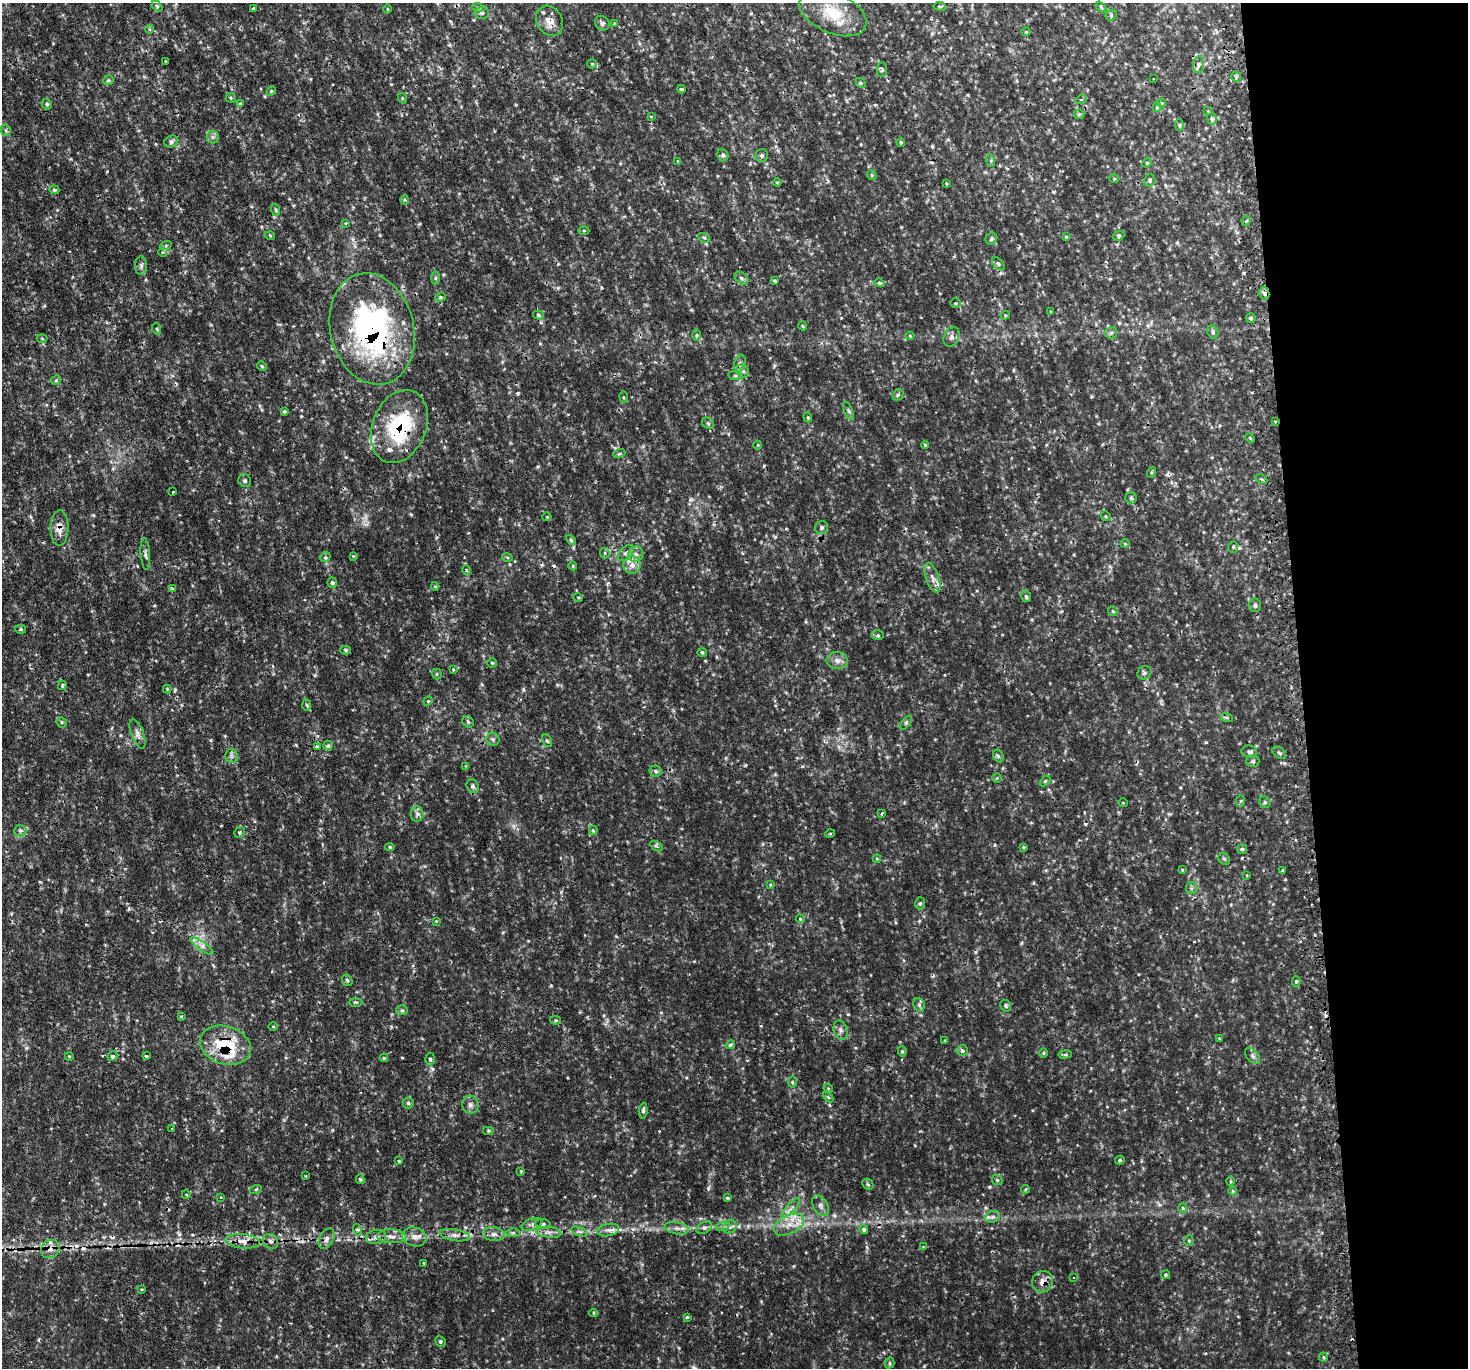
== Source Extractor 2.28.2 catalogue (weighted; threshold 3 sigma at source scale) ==
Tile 6 of 3 x 3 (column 3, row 2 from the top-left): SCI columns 2958-4423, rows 1521-2886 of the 4446 x 4428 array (HDU 1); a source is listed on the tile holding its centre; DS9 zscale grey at full resolution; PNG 1470 x 1370 px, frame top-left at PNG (2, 3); each listed source drawn as its Kron ellipse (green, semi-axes under 4 px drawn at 4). Shown black and unused: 12% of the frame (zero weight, under 2 of 3 exposures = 4% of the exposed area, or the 3 px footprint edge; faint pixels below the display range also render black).
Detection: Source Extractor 2.28.2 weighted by HDU 2 'WHT'; one run over the whole footprint, this tile lists its part. Background 0.113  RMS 0.0085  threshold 0.0381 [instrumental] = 3 sigma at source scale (4.5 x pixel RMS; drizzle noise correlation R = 1.50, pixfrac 1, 0.05/0.05 arcsec/px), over >= 5 px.
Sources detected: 302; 24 cosmic-ray / hot-pixel residue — neither listed nor drawn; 6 inside a brighter listed object's ellipse — not listed separately; the other 272 listed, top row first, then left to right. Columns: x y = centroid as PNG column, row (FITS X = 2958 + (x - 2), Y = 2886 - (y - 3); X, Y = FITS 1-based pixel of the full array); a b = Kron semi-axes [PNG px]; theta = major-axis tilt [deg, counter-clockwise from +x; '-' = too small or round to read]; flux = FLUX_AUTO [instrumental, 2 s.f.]
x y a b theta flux
157 6 6 4 -45 1.2
940 6 6 3 -8 1.1
1101 7 6 4 -47 1.1
253 8 4 3 - 3.2
478 8 5 3 - 1.2
387 9 4 3 - 0.86
482 13 7 6 - 2.4
833 13 35 20 -23 34
1111 15 6 5 - 1.5
549 21 16 12 -61 9.5
602 23 8 6 -47 2.5
614 24 4 3 - 0.69
150 29 4 3 - 0.87
1026 32 4 4 - 0.83
165 61 3 3 - 1.7
592 64 5 4 - 1
1198 65 8 5 83 2.5
882 70 7 5 83 1.5
1236 77 5 4 - 1.3
1153 79 2 2 - 0.57
108 80 5 4 - 1.6
861 83 5 4 - 1.2
681 89 4 3 - 1.4
271 91 5 4 - 1.1
231 98 5 5 - 1.5
402 98 5 3 - 0.85
1081 100 5 3 - 1
1162 103 4 4 - 0.9
47 104 5 5 - 1.7
241 104 4 3 - 1.9
1157 107 5 4 - 1.5
1208 111 3 3 - 0.63
1079 114 5 5 - 1.1
651 116 4 2 - 0.61
1212 119 6 5 - 1.8
1179 125 6 4 -71 1.2
6 130 6 5 - 1.4
213 137 6 6 - 2.4
171 141 7 5 25 2.1
901 143 4 3 - 1.1
723 155 6 5 - 2.3
762 155 6 6 - 2.2
678 161 4 4 - 0.92
991 161 6 4 -73 1.2
1147 163 5 4 - 0.83
872 175 5 4 - 1.2
1114 179 5 3 - 0.76
1150 180 6 5 - 1.5
777 182 4 4 - 0.83
946 184 3 2 - 0.97
54 190 5 4 - 1.2
405 200 4 4 - 0.96
276 210 6 3 -72 1.1
1246 221 5 4 - 1.1
346 223 3 3 - 0.8
584 231 5 3 - 0.93
270 236 5 3 - 0.77
1119 236 6 4 23 1.3
1066 237 4 4 - 0.94
704 238 6 4 -28 1.4
991 239 6 5 - 1.5
166 245 6 4 20 1.1
162 252 4 4 - 1.9
998 264 7 5 -46 1.9
141 266 9 6 -90 2.5
435 278 6 4 88 1.4
741 278 8 5 -41 2.1
775 281 4 4 - 1.2
880 283 5 4 - 1.3
1264 293 6 5 - 2.5
440 297 5 4 - 1.1
955 303 5 5 - 1.1
1050 312 3 2 - 0.56
538 315 5 4 - 1.2
1005 315 4 4 - 1
1251 318 5 4 - 1.7
803 326 4 3 - 0.8
157 329 6 3 -71 0.97
372 329 56 41 -76 210
1213 332 6 5 - 2.1
1111 333 6 5 - 1.7
696 335 5 4 - 1.1
910 336 4 4 - 0.84
951 337 10 7 65 3.5
42 338 5 3 - 0.76
740 363 9 5 72 2.8
262 366 5 4 - 1.1
743 371 7 5 -46 2.1
735 376 7 4 -8 1.3
56 380 5 4 - 1
898 395 6 5 - 1.4
624 397 5 3 - 0.95
284 411 4 3 - 1.2
848 411 9 3 -69 1.6
808 417 5 4 - 1
1275 421 4 2 - 0.68
708 423 6 5 - 1.6
399 426 38 27 68 74
1250 438 5 3 - 1.1
758 445 4 4 - 0.76
925 445 4 4 - 0.93
619 454 6 3 18 1.1
1152 472 6 3 71 0.99
1261 479 6 3 -27 1.5
245 481 7 6 - 1.9
173 492 3 3 - 1.2
1131 498 6 5 - 1.5
1106 516 5 4 - 0.98
547 517 4 4 - 0.89
59 528 18 9 89 8.3
822 528 6 6 - 2.2
571 540 6 3 -45 1.1
1125 544 4 3 - 0.66
1233 547 6 5 - 1.5
605 553 5 5 - 1.4
626 553 10 6 47 3
145 554 16 4 -86 2.9
636 554 8 7 - 3.9
353 556 4 3 - 0.77
325 557 5 4 - 1.2
507 557 5 3 - 1
632 565 8 8 - 6.2
573 566 4 3 - 0.88
466 570 5 3 - 0.84
932 578 16 6 -70 5.1
332 583 5 4 - 1.6
435 586 4 4 - 0.87
172 589 4 4 - 1.4
578 597 5 3 - 0.81
1026 597 6 5 - 1.6
1255 605 6 6 - 2.2
1113 611 5 4 - 1.3
20 629 5 4 - 1.2
878 635 6 5 - 1.5
346 650 5 4 - 1.5
702 653 5 4 - 1.1
837 660 10 8 -3 4.7
492 663 5 5 - 1.2
453 669 4 3 - 0.81
1144 673 7 6 - 2.2
437 674 5 5 - 1.2
62 685 5 3 - 1.1
167 689 4 4 - 0.8
428 701 5 3 - 0.87
307 705 6 4 -87 1.3
1227 718 6 4 -19 1.2
62 722 5 4 - 1.2
468 722 6 5 - 1.5
906 723 8 4 54 1.5
138 734 15 6 -70 4.2
493 739 7 6 - 2.2
547 741 7 4 -62 1.3
328 746 5 4 - 1.9
317 747 4 3 - 2.5
1249 752 8 6 -6 2.1
1279 753 8 5 -38 1.9
231 756 7 6 - 2.5
998 756 7 5 -59 1.8
1253 761 6 5 - 1.5
466 766 4 4 - 0.73
656 771 6 5 - 2.3
997 778 5 5 - 0.88
1045 781 6 4 45 1
473 786 7 6 - 2.1
1241 801 6 4 88 1
1265 802 6 5 - 1.4
1123 803 5 3 - 0.67
882 813 3 3 - 1.7
417 814 8 6 -90 2.7
593 830 4 4 - 1.1
20 831 6 5 - 2
240 832 6 5 - 1.6
830 834 5 3 - 0.75
656 846 7 4 -33 1.6
390 847 4 4 - 1.1
1024 847 4 3 - 0.94
1242 849 5 5 - 1.3
877 859 4 4 - 0.92
1224 859 6 5 - 1.5
1182 870 4 3 - 0.71
1283 870 4 3 - 0.85
1247 875 4 2 - 0.55
770 885 4 3 - 0.87
1191 888 6 5 - 2
920 903 6 5 - 1.5
800 919 4 4 - 0.92
436 921 4 3 - 0.73
202 946 14 4 -35 4.2
347 980 6 5 - 1.6
1296 981 5 4 - 1.4
356 1002 7 3 0 1.1
919 1005 7 5 -69 1.8
1006 1006 6 5 - 1.6
402 1010 6 5 - 1.7
181 1016 3 3 - 0.85
555 1020 6 4 -11 1.1
273 1026 4 3 - 0.77
840 1030 9 7 -74 3.1
1219 1038 2 2 - 0.59
945 1041 4 3 - 0.87
225 1045 26 19 -17 51
730 1045 5 3 - 1.4
962 1050 5 5 - 3.1
902 1051 5 4 - 1.3
1043 1053 5 3 - 0.92
1065 1054 7 3 8 1.1
69 1056 4 3 - 0.79
112 1056 5 4 - 2.5
146 1056 3 3 - 1.5
1253 1056 9 5 -49 2.6
384 1058 4 4 - 0.92
430 1059 6 4 -88 1.7
792 1082 6 4 -89 0.94
828 1088 5 4 - 0.82
828 1097 6 3 -45 1
408 1103 5 5 - 1.5
470 1105 9 8 - 3.3
643 1111 8 4 84 2.6
172 1129 3 3 - 1
488 1131 6 4 0 1
1120 1160 5 4 - 1.4
399 1161 3 3 - 0.85
521 1171 3 3 - 0.74
306 1176 4 2 - 0.53
360 1179 5 4 - 1.3
997 1180 6 4 -45 1.2
1230 1181 5 3 - 1
868 1184 6 5 - 1.4
256 1189 6 3 19 0.94
1025 1189 4 4 - 1.4
1233 1191 4 4 - 1
186 1194 4 3 - 0.74
221 1197 4 3 - 0.72
727 1198 4 3 - 1
821 1206 11 7 -59 3.5
791 1208 12 3 49 2.6
1183 1208 5 4 - 1.1
993 1217 8 5 21 2.6
532 1224 11 5 20 2.7
543 1224 7 5 -9 1.9
789 1225 16 9 26 11
723 1226 7 4 19 1.8
730 1227 7 6 - 2.3
677 1228 12 6 -10 4.2
704 1228 8 5 28 2.3
864 1229 5 4 - 2.2
358 1230 6 4 -72 1.5
608 1230 11 6 10 3.8
549 1232 13 5 -6 3.8
580 1232 9 4 -19 1.9
513 1233 6 4 1 1.8
494 1234 11 6 -5 4
455 1235 15 6 -9 4.7
392 1236 15 7 -4 6.1
376 1237 10 7 8 4
414 1237 12 9 -16 6.2
326 1239 11 6 62 3.7
1189 1240 5 4 - 1.1
243 1241 17 7 -6 7.5
270 1241 8 7 - 3.4
923 1247 3 3 - 0.74
50 1249 10 8 41 5.8
424 1263 3 3 - 0.9
1165 1275 4 4 - 1.3
1074 1277 3 2 - 0.7
1042 1282 11 10 - 6.1
142 1289 4 3 - 0.89
593 1313 4 3 - 0.85
687 1317 4 4 - 0.95
440 1341 5 5 - 1.4
1323 1357 4 4 - 0.98
889 1363 5 5 - 1.5
Overlapping masked pixels (flux is a lower limit): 13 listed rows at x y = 549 21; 1264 293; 372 329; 1275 421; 399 426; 59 528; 632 565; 225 1045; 993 1217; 549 1232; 392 1236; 50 1249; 1042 1282
Unlisted compact peaks at least as high as the median listed source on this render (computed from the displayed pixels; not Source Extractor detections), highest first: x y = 346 457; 179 1234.